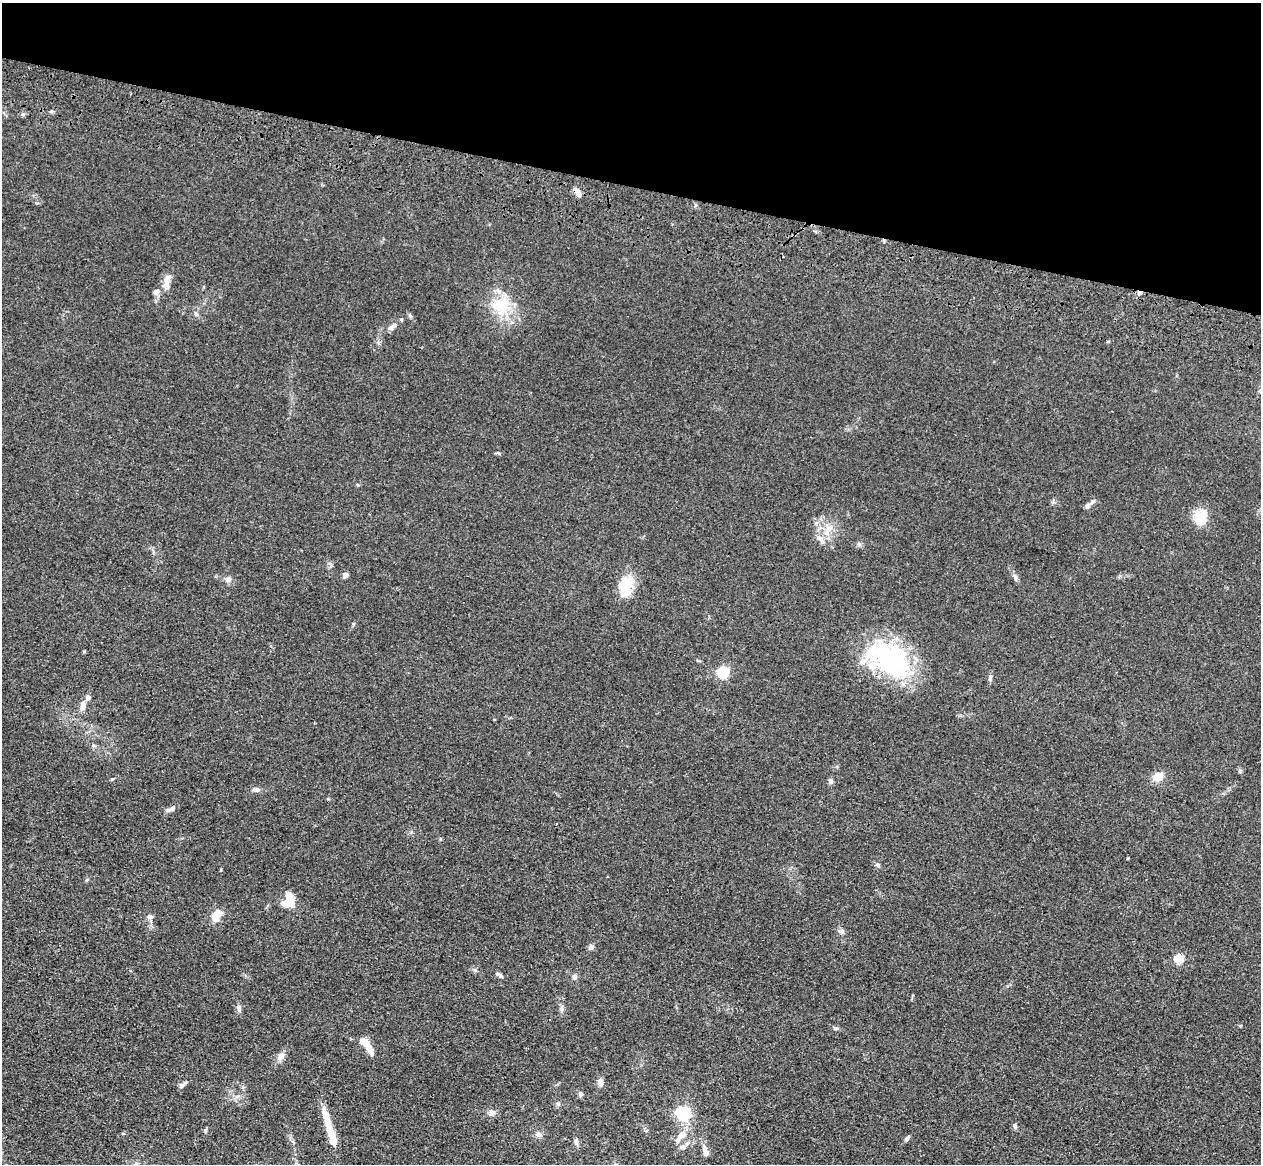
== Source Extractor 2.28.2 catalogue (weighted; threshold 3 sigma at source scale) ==
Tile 2 of 4 x 4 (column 2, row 1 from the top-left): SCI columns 1296-2554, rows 3846-5007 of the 5108 x 5248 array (HDU 1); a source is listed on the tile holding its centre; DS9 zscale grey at full resolution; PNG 1263 x 1166 px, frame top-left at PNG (2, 3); no overlay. Shown black and unused: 16% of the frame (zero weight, under 3 of 4 exposures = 6% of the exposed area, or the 3 px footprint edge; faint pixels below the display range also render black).
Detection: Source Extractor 2.28.2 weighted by HDU 2 'WHT'; one run over the whole footprint, this tile lists its part. Background 0.0613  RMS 0.0074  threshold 0.0333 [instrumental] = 3 sigma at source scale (4.5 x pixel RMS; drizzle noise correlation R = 1.50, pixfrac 1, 0.05/0.05 arcsec/px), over >= 5 px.
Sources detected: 63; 3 inside a brighter object's white glare — not listed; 7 inside a brighter listed object's ellipse — not listed separately; the other 53 listed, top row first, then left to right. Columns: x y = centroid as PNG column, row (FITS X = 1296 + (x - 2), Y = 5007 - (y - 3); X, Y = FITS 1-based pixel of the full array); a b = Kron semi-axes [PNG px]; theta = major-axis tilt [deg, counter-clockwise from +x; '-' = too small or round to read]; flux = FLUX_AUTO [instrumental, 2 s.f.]
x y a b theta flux
578 192 12 6 -55 4.8
167 281 21 8 81 6.5
156 292 8 7 - 2.9
1139 293 6 4 16 2.1
501 306 27 22 34 27
196 314 6 5 - 1.5
392 327 14 6 34 3.9
1087 506 9 7 58 2.4
1201 517 20 18 64 14
828 530 20 7 56 7
345 575 6 6 - 2.4
1015 577 10 5 -62 2.2
228 579 8 7 - 3.4
627 585 25 17 33 16
353 624 6 4 72 0.88
890 659 55 34 -29 100
723 673 5 5 - 77
990 678 10 5 82 2.1
88 697 8 6 5 2.4
83 706 13 7 90 4.7
1240 771 6 5 - 1.2
1158 777 12 9 30 8.4
831 780 7 6 - 1.8
256 789 11 6 0 2.9
170 809 15 5 23 2.6
290 900 16 8 -78 13
217 915 15 8 54 11
150 917 8 6 0 2.3
841 932 8 5 -19 1.8
591 947 7 6 - 2.1
1179 959 5 5 - 36
501 976 6 4 -43 1.2
574 977 6 6 - 1.8
239 1008 9 6 -71 2.5
562 1008 10 4 -85 1.9
835 1028 6 5 - 1.4
368 1046 19 6 -69 9.8
281 1056 10 8 67 4.3
600 1082 9 7 86 3.6
182 1085 7 6 - 2.1
580 1094 6 6 - 1.6
558 1104 6 5 - 1.3
492 1113 9 7 6 3.1
683 1114 6 6 - 180
1015 1126 7 5 -64 1.6
331 1134 32 8 -72 19
538 1134 7 7 - 2.7
682 1135 15 9 34 7
907 1138 10 4 48 1.6
576 1142 8 5 -83 2.2
682 1147 8 8 - 2.9
705 1148 11 7 -68 3.7
136 1164 8 6 88 2.1
Overlapping masked pixels (flux is a lower limit): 2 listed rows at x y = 578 192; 1139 293
Isophote crosses this tile's border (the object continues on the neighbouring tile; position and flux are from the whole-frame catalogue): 1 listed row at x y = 136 1164
Unlisted compact peaks at least as high as the median listed source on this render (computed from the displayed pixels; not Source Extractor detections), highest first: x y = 205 1130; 475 970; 878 865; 1240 1026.